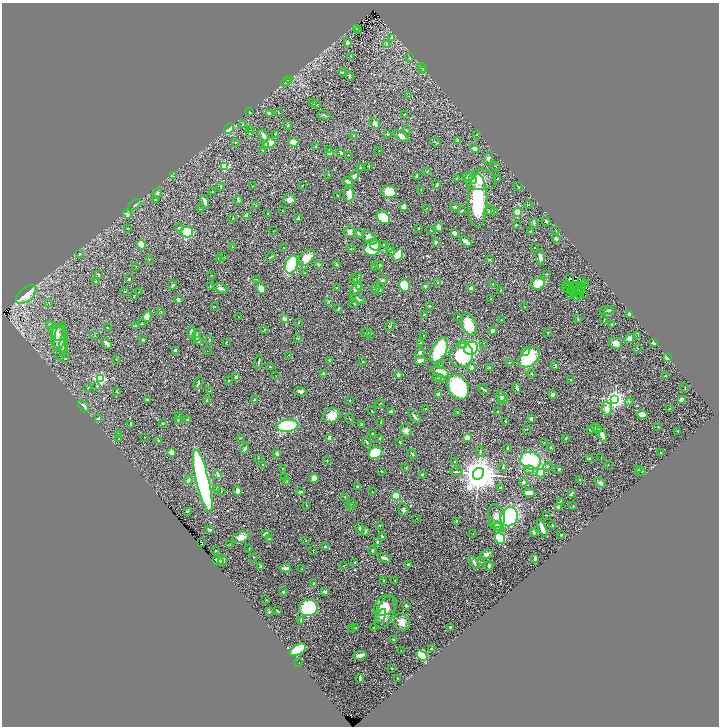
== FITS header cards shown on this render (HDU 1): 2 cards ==
NAXIS1  =                 1433
NAXIS2  =                 1448

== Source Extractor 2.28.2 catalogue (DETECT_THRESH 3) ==
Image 1433 x 1448 px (HDU 1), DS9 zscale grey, zoomed out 1/2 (1 PNG px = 2 x 2 image px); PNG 721 x 728 px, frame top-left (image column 1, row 1447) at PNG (2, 3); each listed source drawn as its Kron ellipse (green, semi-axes under 4 px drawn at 4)
Background 0.651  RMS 0.023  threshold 0.0703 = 3 sigma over >= 5 px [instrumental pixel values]
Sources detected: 507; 28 cannot appear on this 1/2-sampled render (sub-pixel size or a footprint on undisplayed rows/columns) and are neither listed nor drawn; the other 479 listed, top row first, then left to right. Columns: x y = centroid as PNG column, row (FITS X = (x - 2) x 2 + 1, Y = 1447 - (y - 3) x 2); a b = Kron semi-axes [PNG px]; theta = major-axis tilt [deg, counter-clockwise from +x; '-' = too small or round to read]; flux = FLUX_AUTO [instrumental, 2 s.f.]
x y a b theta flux
356 29 3 2 - 2.3
358 31 3 2 - 1.9
392 37 4 3 - 8.8
347 43 3 2 - 15
387 44 3 2 - 2.1
351 56 3 3 - 3.4
410 58 4 3 - 3.5
422 68 5 2 - 3.8
423 70 3 2 - 2.6
343 73 4 2 - 6
349 76 5 3 - 3.9
289 80 4 3 - 5.3
286 82 5 2 - 4.5
409 96 2 2 - 1.3
312 103 3 2 - 2.5
316 105 4 2 - 5.6
249 112 3 2 - 2.2
278 112 3 2 - 2.1
269 114 4 3 - 15
404 114 2 2 - 2.1
324 115 6 2 -9 5.7
374 123 6 4 -47 18
243 124 3 2 - 2.6
288 125 4 3 - 5.1
229 129 5 3 - 120
250 130 2 2 - 2.2
406 130 4 2 - 3.1
250 133 2 2 - 1.9
275 134 3 2 - 2.1
387 134 3 2 - 3.2
477 134 3 2 - 2.4
354 135 3 2 - 5.3
264 136 7 3 -56 25
401 136 8 4 -31 25
458 141 3 3 - 15
236 142 2 2 - 1.7
293 142 5 5 - 23
435 142 5 2 - 4
269 143 6 5 - 52
265 146 3 3 - 5.5
316 146 3 2 - 2.9
329 149 3 2 - 4.1
475 149 5 3 - 12
262 150 2 2 - 1.9
379 151 2 1 - 1.5
330 153 2 2 - 68
341 153 3 2 - 12
348 155 2 2 - 1.8
488 158 6 4 72 9.3
369 166 3 2 - 2.4
495 166 4 2 - 2.8
225 167 3 3 - 250
361 168 3 3 - 3.5
427 171 3 2 - 3.2
328 174 3 2 - 2.1
173 176 4 1 - 2
354 176 6 3 55 20
417 176 3 2 - 6.6
468 177 6 4 20 17
456 179 3 1 - 1.9
472 179 4 3 - 30
497 179 2 2 - 5.5
480 180 16 10 -2 59
348 182 5 2 - 23
303 185 3 1 - 3.6
437 185 3 3 - 7.8
253 186 3 1 - 1.4
220 187 4 3 - 3.8
518 187 5 2 - 3.5
421 189 2 2 - 1.7
212 192 2 2 - 1.7
389 192 8 6 -10 84
157 193 6 3 75 9.1
349 195 7 5 -85 42
337 196 2 2 - 4.7
155 200 4 3 - 4.5
238 200 4 3 - 6.8
289 200 6 5 - 20
478 201 27 10 -90 290
205 202 7 3 -72 13
135 205 7 2 36 5.7
256 205 3 2 - 3.6
528 205 4 2 - 3
404 207 4 3 - 15
455 207 5 2 - 6.9
427 208 2 1 - 1.2
200 209 3 2 - 2
283 211 2 1 - 1.2
462 211 4 2 - 6.2
489 211 5 3 - 8.2
494 212 3 2 - 1.8
518 212 4 3 - 100
268 213 3 2 - 5.2
127 214 5 3 - 8.1
246 216 2 2 - 49
233 218 3 2 - 2.2
298 218 4 2 - 6
383 218 7 5 -34 110
546 221 4 2 - 6.4
534 223 5 3 - 4.5
516 225 2 2 - 4
179 227 3 3 - 3.6
127 228 2 2 - 1.8
418 228 2 2 - 1.7
439 228 4 3 - 37
431 230 3 1 - 2
273 231 2 2 - 1.1
530 231 3 2 - 2.3
556 231 3 2 - 2.3
187 232 6 5 - 240
349 232 6 5 - 17
455 233 3 3 - 41
359 234 5 2 - 13
369 238 8 5 -42 26
556 239 4 2 - 13
436 242 3 3 - 6.4
466 242 6 3 -40 25
141 244 5 3 - 86
375 245 5 5 - 73
384 245 2 2 - 1.8
232 246 3 2 - 2.2
284 247 2 2 - 9.1
372 247 8 8 - 220
390 248 3 1 - 1.8
534 248 2 1 - 2.2
351 249 4 2 - 4.1
391 251 3 3 - 3.1
80 254 3 3 - 4.1
398 255 6 4 59 97
224 257 2 2 - 1.5
270 257 5 2 - 4.4
540 257 8 3 -78 17
219 258 3 3 - 10
307 258 9 6 46 61
149 259 3 2 - 1.6
489 259 3 2 - 3.9
292 264 9 6 69 180
318 264 3 2 - 6
336 264 4 3 - 4
379 265 4 3 - 8
136 266 2 1 - 1.1
374 266 2 2 - 5.7
305 273 2 1 - 1.6
98 274 4 2 - 4.6
546 274 2 2 - 2.6
211 275 2 2 - 1.9
358 278 5 2 - 4.6
570 278 3 3 - 1.3
129 279 3 2 - 4.6
257 279 2 2 - 1.5
353 279 3 2 - 2.2
383 280 5 3 - 7.1
96 281 3 2 - 4.8
581 281 4 1 - 1.3
438 283 4 3 - 5.3
585 283 2 1 - 1.7
493 284 3 2 - 1.9
538 284 7 6 - 82
566 284 3 1 - 0.98
172 285 5 2 - 4.9
405 285 6 5 - 100
580 285 2 1 - 3.3
210 286 3 2 - 3.2
360 286 3 3 - 18
425 286 4 3 - 6.1
576 286 2 1 - 1.9
582 286 2 1 - 1.6
570 287 2 1 - 1.9
221 288 7 4 -26 13
337 288 2 2 - 5.7
376 288 4 4 - 6.3
565 288 2 2 - 2.6
568 288 4 2 - 1.6
575 288 2 1 - 1.4
261 289 5 4 - 36
356 289 8 4 54 15
472 289 3 2 - 56
380 290 3 2 - 3.7
501 290 2 2 - 4.8
579 290 2 1 - 2.1
125 291 2 2 - 1.2
575 291 3 1 - 0.66
139 292 2 1 - 1.3
26 294 12 6 41 62
570 294 3 1 - 2.4
574 294 2 1 - 0.81
585 294 2 1 - 1.4
134 295 2 2 - 1.8
580 296 2 1 - 1.3
578 298 3 2 - 1.7
358 299 8 3 -24 8
490 299 3 2 - 2.6
178 300 4 3 - 16
328 302 2 2 - 15
49 303 3 2 - 2.9
354 303 5 3 - 5.6
430 306 3 2 - 2.2
214 307 4 2 - 2.5
524 307 2 1 - 1.1
338 308 3 2 - 4.3
609 310 5 3 - 6.9
161 311 3 2 - 3.4
606 311 7 3 4 5.6
630 314 4 3 - 11
424 315 2 2 - 19
147 316 5 4 - 31
458 316 2 2 - 1.7
238 317 3 2 - 2.1
284 319 4 3 - 18
578 319 3 3 - 4.1
501 320 2 2 - 7.7
604 320 2 1 - 2.9
299 323 3 2 - 1.9
142 324 2 2 - 1.8
611 324 2 2 - 2.9
50 325 3 2 - 2.6
136 325 3 2 - 6.5
390 325 5 1 - 2.1
469 325 11 7 -71 130
107 327 2 2 - 4.5
264 329 3 2 - 3.5
493 331 4 3 - 13
191 332 6 4 -88 16
57 333 9 6 -50 24
366 333 5 3 - 4.6
548 333 3 2 - 1.9
371 334 2 1 - 1.3
197 335 6 4 79 9.2
423 335 2 1 - 1.9
638 335 3 1 - 1.7
94 336 3 2 - 1.8
58 337 13 7 84 38
297 338 4 2 - 2.9
209 339 3 2 - 2.3
630 339 5 4 - 13
143 340 3 2 - 7.6
60 341 19 6 83 35
198 341 4 3 - 7.5
226 342 2 2 - 1.9
420 343 4 3 - 5.2
484 343 2 2 - 1.5
615 343 7 5 -24 31
654 343 3 2 - 23
107 344 6 3 -53 13
462 344 4 3 - 7.5
64 345 10 4 87 11
471 348 7 6 - 220
637 348 3 1 - 1.4
175 350 4 3 - 6.5
439 350 14 7 63 240
207 351 2 1 - 1.2
525 351 4 4 - 36
420 353 5 4 - 7.9
289 355 2 1 - 1.8
462 355 12 11 - 260
529 357 12 8 40 170
667 358 4 2 - 15
65 359 2 2 - 2.9
116 359 2 2 - 2
329 360 3 2 - 4.2
421 360 5 3 - 14
363 361 2 2 - 3.5
258 362 7 2 75 3.7
509 362 3 2 - 2.9
555 365 4 3 - 6.3
441 366 3 2 - 4.2
270 367 2 2 - 4.6
471 368 4 3 - 9.1
489 368 4 3 - 5.9
440 372 9 5 -20 58
324 373 2 2 - 18
531 373 4 3 - 4.4
398 375 2 2 - 36
276 376 2 1 - 1.2
665 376 3 2 - 5.9
236 377 3 2 - 9.3
437 378 4 2 - 4.7
100 379 3 3 - 790
441 379 4 3 - 7.3
570 380 3 2 - 4.1
229 381 2 2 - 2.4
198 383 6 3 61 6.9
97 386 3 3 - 4.7
458 387 13 10 -62 330
88 388 2 1 - 2.2
517 388 5 2 - 11
685 388 3 1 - 2.4
483 389 5 2 - 7
116 391 3 3 - 2.6
210 391 4 2 - 2.7
300 391 6 3 -19 10
439 394 4 3 - 31
552 395 3 2 - 28
501 396 6 3 -65 26
503 399 5 4 - 19
615 399 3 3 - 2100
681 399 3 3 - 21
147 400 4 3 - 3.9
207 400 2 2 - 9.9
254 400 4 3 - 5.4
350 400 2 2 - 3
629 402 4 3 - 5.5
380 403 5 1 - 2
84 406 7 3 -54 11
426 409 3 2 - 5
607 409 7 5 -86 32
669 409 3 1 - 1.6
371 411 3 2 - 3.7
497 411 2 2 - 3.5
391 412 4 3 - 9.5
457 412 3 2 - 2.4
642 414 5 4 - 17
179 416 4 3 - 6.1
332 416 9 7 23 57
415 417 8 3 -47 11
99 419 2 2 - 51
349 419 5 1 - 2.1
531 419 2 2 - 31
178 420 4 3 - 3.9
188 420 3 3 - 7.1
505 421 3 1 - 1.8
381 422 2 2 - 1.8
163 423 3 2 - 3.6
130 425 4 2 - 2.8
362 425 3 3 - 3.9
287 426 11 6 7 250
658 427 2 1 - 2.3
596 428 6 4 -17 12
527 429 2 2 - 1.8
590 429 3 2 - 9.1
597 429 3 3 - 4.8
406 430 6 5 - 17
678 431 2 2 - 3.6
373 433 2 2 - 9.9
119 434 2 2 - 4.4
602 435 8 4 -65 20
144 437 2 1 - 1.2
240 438 3 2 - 1.6
330 438 4 3 - 19
467 438 3 3 - 24
119 439 2 2 - 3.1
379 439 2 2 - 2.7
566 439 3 2 - 2.2
159 441 3 2 - 4.1
367 442 5 2 - 4.6
400 442 2 1 - 3.6
544 442 2 1 - 1.8
550 447 3 3 - 2.7
507 448 3 2 - 4.3
245 449 5 3 - 8.7
480 452 5 2 - 3.7
172 453 2 2 - 69
375 453 7 5 28 110
660 453 2 2 - 3
277 454 3 3 - 16
412 454 5 3 - 5.7
601 457 2 1 - 1.3
258 458 2 1 - 1.2
590 459 3 2 - 10
327 461 3 2 - 2.4
531 461 10 9 - 290
455 462 2 2 - 6
263 465 4 3 - 3.1
608 465 2 1 - 1.4
503 467 3 2 - 3.4
548 467 5 3 - 4.5
283 468 2 2 - 2
406 468 3 2 - 3.2
559 469 3 2 - 6
638 469 3 2 - 3.6
529 470 5 3 - 8.3
381 471 2 2 - 1.9
641 471 5 2 - 4.8
456 472 6 2 -3 4.3
541 473 4 4 - 62
422 474 2 2 - 4.4
478 474 6 5 - 13000
218 475 4 2 - 16
285 478 3 2 - 1.9
314 478 5 4 - 22
188 480 5 3 - 15
579 480 3 2 - 1.9
203 481 32 6 -77 1400
286 481 2 2 - 3.1
523 482 2 2 - 31
600 483 6 4 -39 7.4
357 486 2 2 - 3.8
500 487 2 1 - 2.5
217 488 4 2 - 2.7
221 491 2 2 - 2.5
237 491 4 3 - 18
300 492 4 2 - 5.8
372 492 2 2 - 1.6
529 493 5 4 - 16
571 494 4 3 - 7.4
396 496 4 4 - 72
345 497 2 2 - 2.6
560 501 3 2 - 2.5
352 503 3 2 - 1.7
306 505 2 2 - 1.7
573 506 2 2 - 2.3
351 507 2 2 - 2.2
559 507 3 2 - 13
403 509 6 5 - 8.2
187 511 3 3 - 3.5
546 515 2 2 - 1.6
496 516 12 8 -76 27
509 517 10 8 59 460
417 518 2 1 - 1.2
456 521 2 2 - 4.8
380 525 2 2 - 2.9
495 525 8 4 -28 12
553 525 2 2 - 4.7
499 527 5 4 - 11
360 528 6 3 -62 7.2
542 528 9 3 -69 37
209 529 4 2 - 6
365 531 3 2 - 9.7
534 532 3 2 - 7.6
265 534 4 2 - 17
473 534 2 1 - 1.2
561 535 3 2 - 3.3
382 536 4 3 - 3.7
241 537 9 5 14 35
500 538 6 4 -53 240
269 539 4 3 - 3.3
306 541 2 2 - 2.9
377 541 4 3 - 3.6
202 543 2 1 - 55
230 545 2 1 - 2.1
325 547 3 3 - 12
249 549 3 2 - 1.7
216 550 2 2 - 2.6
372 550 4 2 - 4.2
313 551 3 1 - 1.6
487 554 6 4 18 14
253 557 2 2 - 1.9
385 558 7 2 -22 18
535 558 4 2 - 15
223 560 5 4 - 13
218 561 6 3 -30 1.5
474 562 7 3 -53 6.7
481 562 3 2 - 1.4
355 563 3 3 - 3.8
408 564 3 2 - 6.2
344 565 3 1 - 2.9
489 566 5 3 - 6.3
261 567 3 3 - 11
286 568 5 2 - 21
302 569 2 2 - 1.4
384 580 2 2 - 11
395 581 2 2 - 1.8
314 583 3 3 - 3.4
283 592 3 2 - 8.6
325 592 4 2 - 15
266 600 2 1 - 1.3
385 605 12 9 34 41
406 606 3 3 - 8.2
308 608 9 8 - 520
277 611 3 1 - 3.6
269 612 4 3 - 4
385 613 17 8 68 61
381 616 7 4 61 16
301 620 3 2 - 8.1
402 622 9 7 -63 35
450 627 3 2 - 4.1
356 628 2 2 - 2.2
374 628 2 2 - 9.1
351 629 2 2 - 1.7
393 639 2 2 - 11
432 649 3 2 - 9.3
298 650 9 5 31 210
401 650 2 2 - 1.1
360 655 7 3 11 20
422 655 6 4 -39 200
299 663 2 1 - 1.9
392 669 3 2 - 2.4
360 678 4 2 - 5.5
397 678 2 2 - 3.7
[28 sub-pixel or undisplayed-footprint detections neither listed nor drawn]